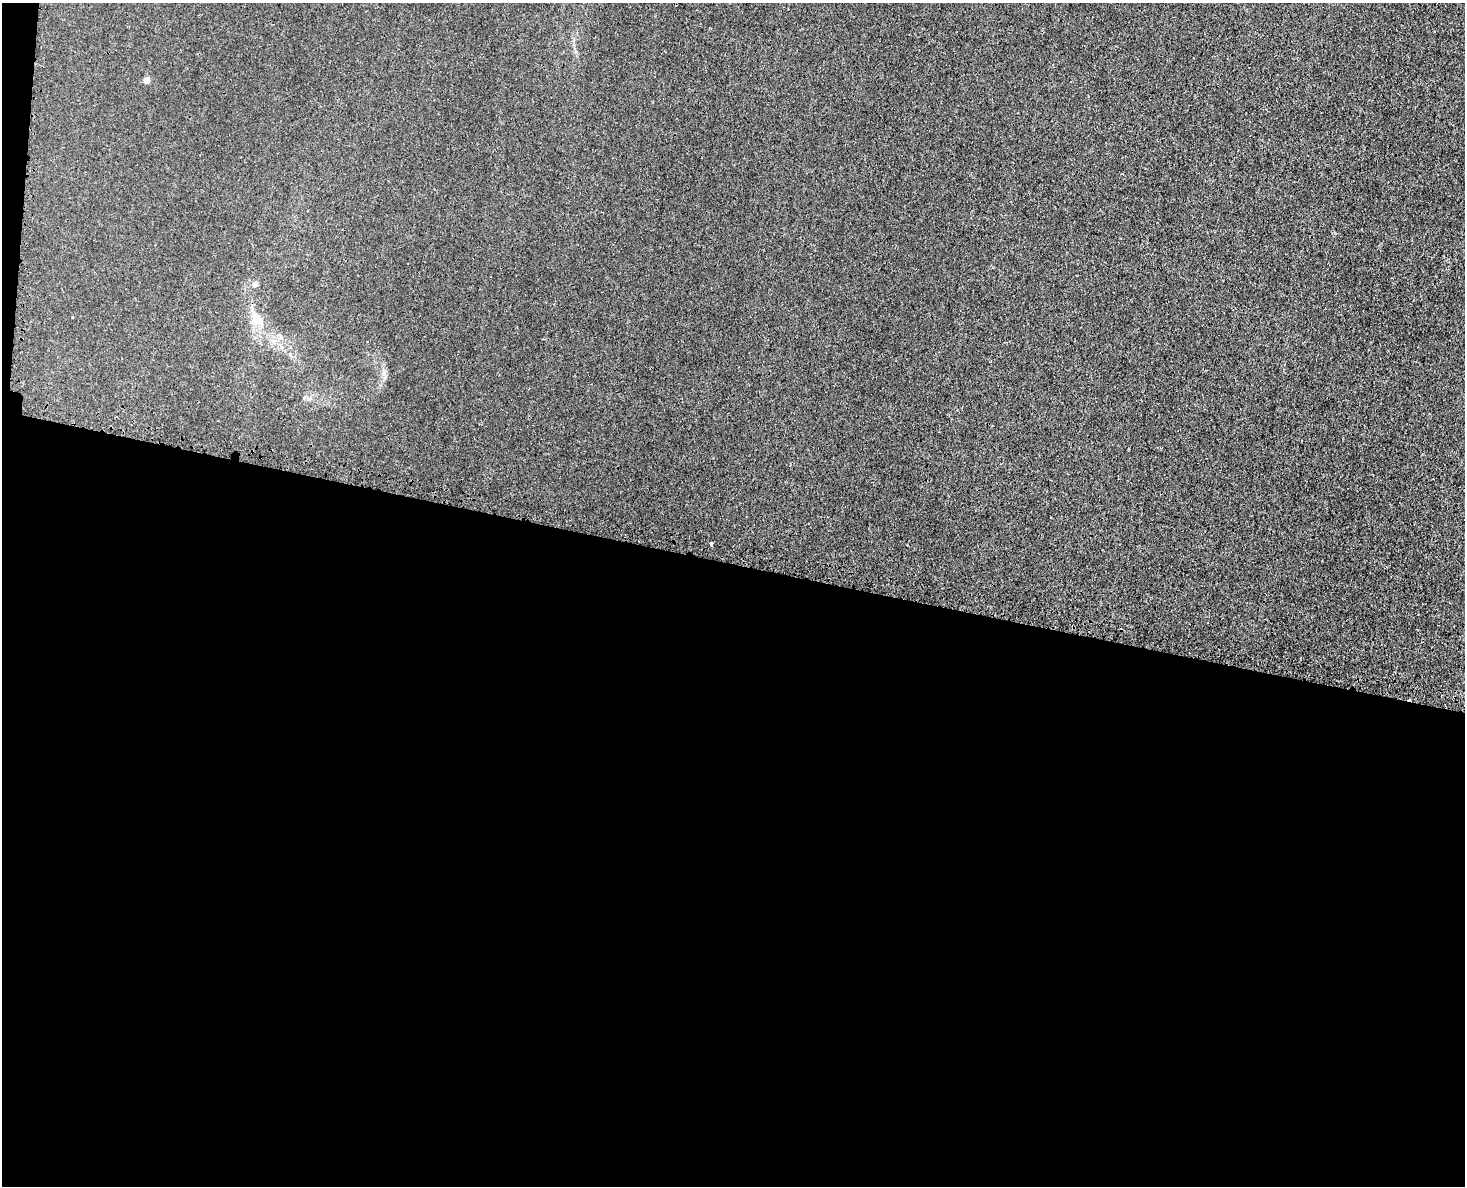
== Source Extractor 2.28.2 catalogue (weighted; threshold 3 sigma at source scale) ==
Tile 10 of 3 x 4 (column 1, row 4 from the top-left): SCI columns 298-1760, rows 57-1240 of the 4872 x 4844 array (HDU 1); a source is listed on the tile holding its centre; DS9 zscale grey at full resolution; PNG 1467 x 1188 px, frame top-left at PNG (2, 3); no overlay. Shown black and unused: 53% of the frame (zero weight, under 3 of 4 exposures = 7% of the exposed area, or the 3 px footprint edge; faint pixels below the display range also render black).
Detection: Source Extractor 2.28.2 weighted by HDU 2 'WHT'; one run over the whole footprint, this tile lists its part. Background 0.00847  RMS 0.0023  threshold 0.0102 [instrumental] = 3 sigma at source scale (4.5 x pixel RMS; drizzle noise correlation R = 1.50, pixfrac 1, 0.05/0.05 arcsec/px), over >= 5 px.
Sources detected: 5; all 5 listed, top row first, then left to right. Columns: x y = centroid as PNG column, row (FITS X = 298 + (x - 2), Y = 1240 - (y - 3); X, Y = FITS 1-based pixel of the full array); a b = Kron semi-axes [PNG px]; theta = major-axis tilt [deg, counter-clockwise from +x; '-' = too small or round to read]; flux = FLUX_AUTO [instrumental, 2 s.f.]
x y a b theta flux
146 80 5 4 - 2.2
255 284 6 5 - 1.2
257 319 29 10 -53 3.9
384 374 15 4 -75 0.75
711 544 4 3 - 0.62